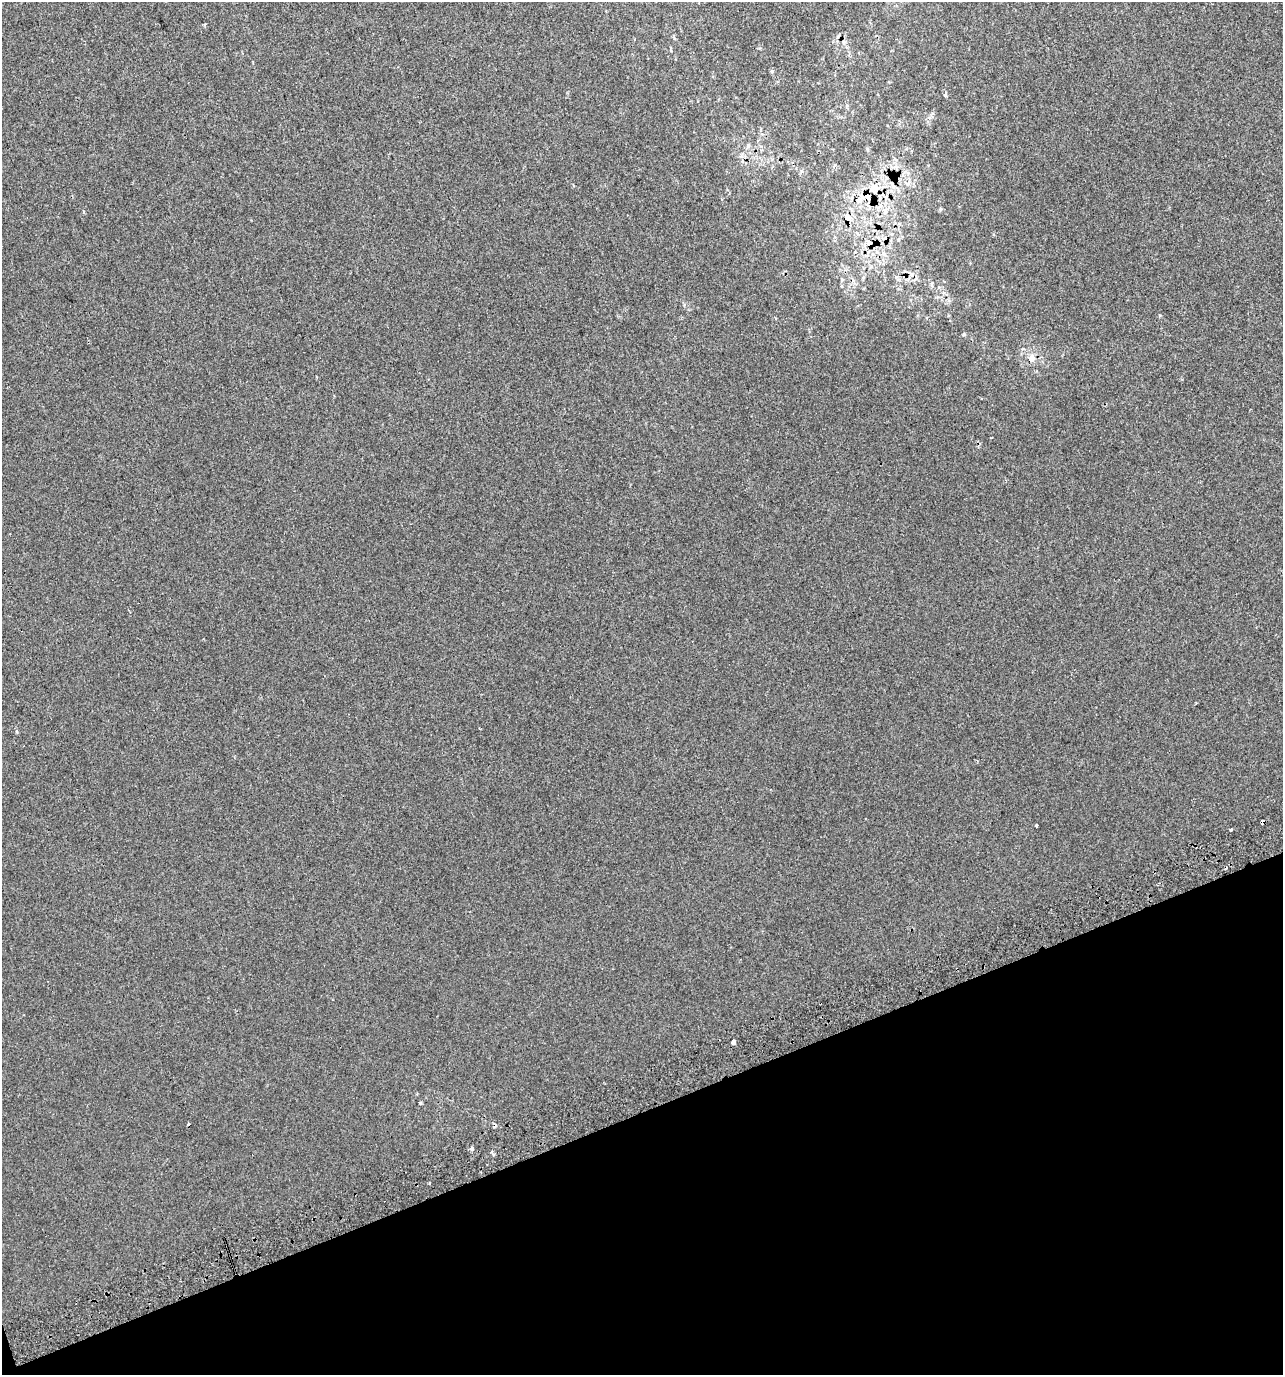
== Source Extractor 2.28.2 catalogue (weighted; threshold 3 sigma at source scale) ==
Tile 14 of 4 x 4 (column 2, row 4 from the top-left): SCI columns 1426-2706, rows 40-1412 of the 5358 x 5574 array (HDU 1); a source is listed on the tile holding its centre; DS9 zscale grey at full resolution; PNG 1285 x 1377 px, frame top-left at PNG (2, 2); no overlay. Shown black and unused: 19% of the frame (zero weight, under 2 of 3 exposures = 2% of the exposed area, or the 3 px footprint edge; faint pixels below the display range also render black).
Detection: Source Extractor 2.28.2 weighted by HDU 2 'WHT'; one run over the whole footprint, this tile lists its part. Background 3.17e-04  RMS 0.0073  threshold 0.033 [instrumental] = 3 sigma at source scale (4.5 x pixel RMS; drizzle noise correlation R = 1.50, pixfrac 1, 0.0396/0.0396 arcsec/px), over >= 5 px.
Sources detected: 22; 4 cosmic-ray / hot-pixel residue — not listed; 1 inside a brighter listed object's ellipse — not listed separately; the other 17 listed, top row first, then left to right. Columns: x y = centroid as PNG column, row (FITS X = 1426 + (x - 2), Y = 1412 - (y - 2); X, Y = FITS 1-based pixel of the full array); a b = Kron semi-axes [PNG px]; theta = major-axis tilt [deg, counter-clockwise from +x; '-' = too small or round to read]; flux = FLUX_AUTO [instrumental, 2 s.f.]
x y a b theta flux
945 95 4 3 - 4.5
834 166 5 4 - 1
908 183 10 3 58 1.5
874 188 16 13 35 11
859 200 9 9 - 5.1
940 209 5 3 - 0.81
885 211 9 7 -84 4.2
848 217 11 10 - 5.9
870 244 12 8 12 9.2
1032 358 9 7 -90 4.9
1036 825 3 3 - 0.83
1231 830 3 3 - 1.2
733 1042 5 3 - 4.5
420 1103 4 3 - 0.79
188 1124 3 3 - 4.1
472 1149 6 4 72 1.2
429 1183 3 3 - 1.6
Overlapping masked pixels (flux is a lower limit): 4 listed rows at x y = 874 188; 885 211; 870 244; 1032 358
Unlisted compact peaks at least as high as the median listed source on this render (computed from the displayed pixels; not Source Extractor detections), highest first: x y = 964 334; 1160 315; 493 1154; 17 732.